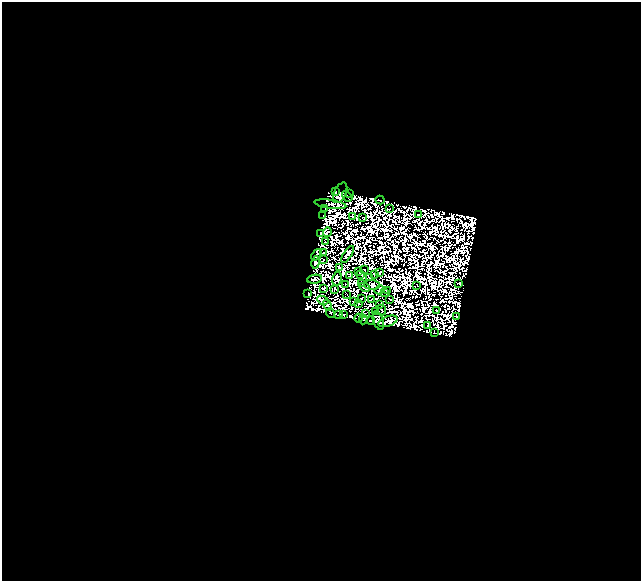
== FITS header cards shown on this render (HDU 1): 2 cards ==
NAXIS1  =                  639
NAXIS2  =                  579

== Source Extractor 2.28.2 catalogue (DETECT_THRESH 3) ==
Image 639 x 579 px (HDU 1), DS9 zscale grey, 1 PNG px = 1 image px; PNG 643 x 583 px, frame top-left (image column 1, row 579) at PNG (2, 2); each listed source drawn as its Kron ellipse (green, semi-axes under 4 px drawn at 4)
Background 0.0108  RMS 6.7e-07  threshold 2.00e-06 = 3 sigma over >= 5 px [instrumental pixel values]
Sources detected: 185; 119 with non-positive FLUX_AUTO (blend fragments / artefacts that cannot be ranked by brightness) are neither listed nor drawn; the other 66 listed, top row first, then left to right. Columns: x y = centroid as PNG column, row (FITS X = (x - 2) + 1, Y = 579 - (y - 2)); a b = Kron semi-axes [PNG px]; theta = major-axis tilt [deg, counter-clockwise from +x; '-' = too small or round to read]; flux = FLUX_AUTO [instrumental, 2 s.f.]
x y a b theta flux
335 191 4 3 - 3.3
340 193 11 6 64 2.6
350 194 2 2 - 0.99
347 196 6 2 -42 0.41
380 200 4 2 - 0.48
330 204 16 3 -7 0.97
325 209 2 2 - 0.85
390 209 2 2 - 0.89
418 214 3 2 - 0.95
323 215 3 2 - 0.28
353 216 3 2 - 0.59
363 218 2 2 - 0.45
327 232 5 2 - 0.57
320 233 3 2 - 1.9
325 242 3 2 - 0.39
323 253 2 2 - 0.43
348 254 10 4 56 0.4
317 255 6 2 50 1.7
323 259 2 2 - 0.4
316 262 6 4 80 0.87
339 268 4 3 - 0.062
364 269 2 2 - 0.74
359 271 3 2 - 0.94
380 273 2 2 - 0.75
361 274 3 2 - 0.61
375 274 4 2 - 0.29
349 276 3 2 - 0.38
370 277 3 2 - 0.026
314 279 8 3 8 0.2
337 279 7 4 76 1.4
362 283 3 2 - 0.17
459 283 2 2 - 1.1
346 284 2 2 - 0.42
372 285 8 5 -5 3.3
417 285 3 2 - 0.18
365 287 5 3 - 0.53
324 288 3 2 - 0.46
334 289 3 2 - 0.9
379 290 5 2 - 1.3
387 291 3 2 - 1.7
308 293 4 2 - 0.97
384 293 2 2 - 0.25
347 295 2 2 - 0.46
361 298 3 2 - 0.6
371 299 3 2 - 0.31
390 299 3 2 - 0.76
323 300 6 3 -26 1.1
353 302 3 2 - 0.73
359 304 3 2 - 0.45
327 305 6 3 -57 0.062
380 305 4 2 - 0.23
381 310 5 2 - 1.3
437 311 2 2 - 0.8
375 312 3 2 - 0.49
330 313 5 3 - 0.53
344 314 3 2 - 0.084
365 314 3 2 - 0.15
339 315 4 2 - 0.83
457 317 4 3 - 1.2
358 318 4 2 - 0.084
363 319 5 2 - 0.93
371 321 4 2 - 0.32
378 321 9 5 -70 0.25
388 321 10 5 20 0.11
428 326 2 2 - 0.55
434 333 3 2 - 0.64
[119 non-positive-flux detections neither listed nor drawn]